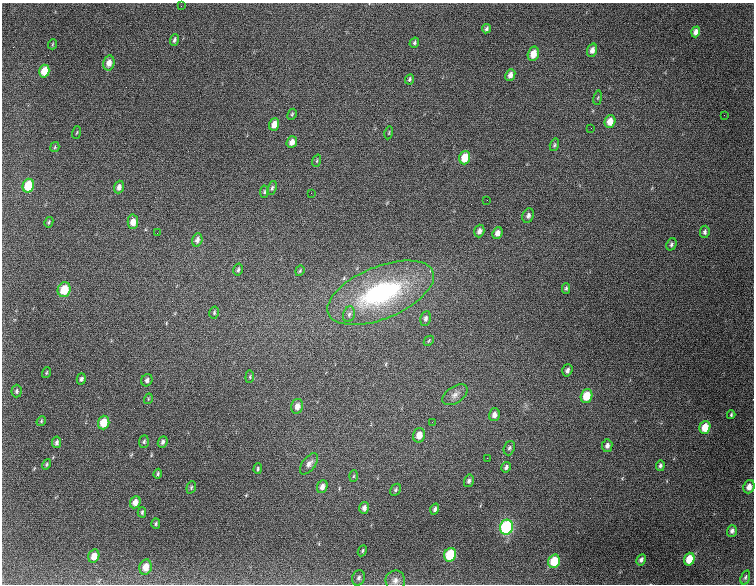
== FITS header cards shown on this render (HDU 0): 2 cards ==
NAXIS1  =                  752
NAXIS2  =                  582

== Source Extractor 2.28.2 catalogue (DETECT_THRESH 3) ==
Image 752 x 582 px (HDU 0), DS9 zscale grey, 1 PNG px = 1 image px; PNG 756 x 586 px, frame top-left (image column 1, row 582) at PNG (2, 3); each listed source drawn as its Kron ellipse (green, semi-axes under 4 px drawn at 4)
Background 3340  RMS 74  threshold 221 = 3 sigma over >= 5 px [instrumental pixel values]
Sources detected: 101; all 101 listed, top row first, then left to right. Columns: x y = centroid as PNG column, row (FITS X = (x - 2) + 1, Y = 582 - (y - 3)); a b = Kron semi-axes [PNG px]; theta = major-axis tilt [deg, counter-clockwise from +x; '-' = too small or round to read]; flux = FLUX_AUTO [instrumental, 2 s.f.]
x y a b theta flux
181 6 2 2 - 50000
486 29 5 3 - 10000
696 32 5 4 - 24000
174 40 6 3 69 10000
414 43 5 4 - 9100
53 44 5 3 - 4200
592 50 7 5 73 26000
533 54 7 5 75 58000
109 63 7 5 77 34000
44 71 6 5 - 71000
510 75 6 4 66 25000
409 79 5 4 - 8700
598 98 7 3 81 5800
292 114 6 3 64 5700
724 115 2 2 - 2600
610 121 6 5 - 55000
274 124 6 5 - 43000
591 128 2 2 - 2500
77 132 6 3 71 4600
389 133 6 2 77 4100
292 142 6 5 - 28000
554 145 6 4 73 8300
55 147 5 4 - 5800
465 158 7 5 72 86000
317 161 6 4 72 6200
28 186 7 5 75 150000
119 187 6 4 71 21000
272 188 7 4 68 10000
264 192 6 4 84 7000
311 193 2 2 - 25000
487 200 2 2 - 3000
528 216 7 5 68 16000
49 222 5 3 - 6600
133 222 7 5 88 44000
479 231 6 5 - 21000
705 232 6 4 83 14000
157 233 2 2 - 3700
497 233 6 5 - 29000
197 240 7 5 74 18000
671 244 6 4 68 11000
238 270 6 4 78 11000
300 271 5 4 - 6500
566 288 5 3 - 8000
64 290 7 6 - 110000
381 293 56 26 22 790000
214 313 6 4 77 7900
349 314 8 5 72 15000
426 318 7 5 79 17000
429 341 6 3 45 5000
567 370 6 5 - 15000
46 373 5 3 - 5800
250 377 6 4 85 6000
81 379 5 4 - 11000
147 380 6 5 - 15000
16 391 6 5 - 9600
455 395 14 8 35 28000
587 396 7 5 72 110000
148 399 5 3 - 5000
297 406 7 5 76 31000
494 415 6 5 - 26000
731 415 4 3 - 6800
41 421 5 4 - 5700
432 422 2 2 - 2600
104 423 7 5 72 92000
705 427 6 5 - 86000
419 435 7 6 - 44000
57 442 6 4 80 13000
144 442 6 5 - 9400
163 442 6 4 66 14000
607 446 6 5 - 17000
509 448 7 5 70 11000
487 458 2 2 - 5700
46 464 5 4 - 7700
309 464 12 6 53 25000
660 466 5 4 - 11000
506 467 5 4 - 14000
258 469 5 4 - 6800
158 474 5 4 - 8100
353 476 6 4 87 5600
469 481 6 5 - 13000
191 487 6 4 70 6800
322 487 6 5 - 24000
749 487 7 5 69 30000
395 490 6 4 59 9400
135 502 6 5 - 35000
364 508 6 4 75 20000
435 509 5 4 - 14000
142 512 5 4 - 7700
156 524 5 4 - 7600
506 527 7 6 - 540000
732 531 6 5 - 16000
362 551 6 3 63 6700
450 555 7 6 - 220000
94 556 7 5 74 44000
689 559 6 5 - 89000
641 560 6 4 61 15000
554 561 7 5 70 140000
146 567 8 6 77 53000
745 577 7 4 72 9300
359 578 8 6 71 16000
395 580 10 9 - 28000